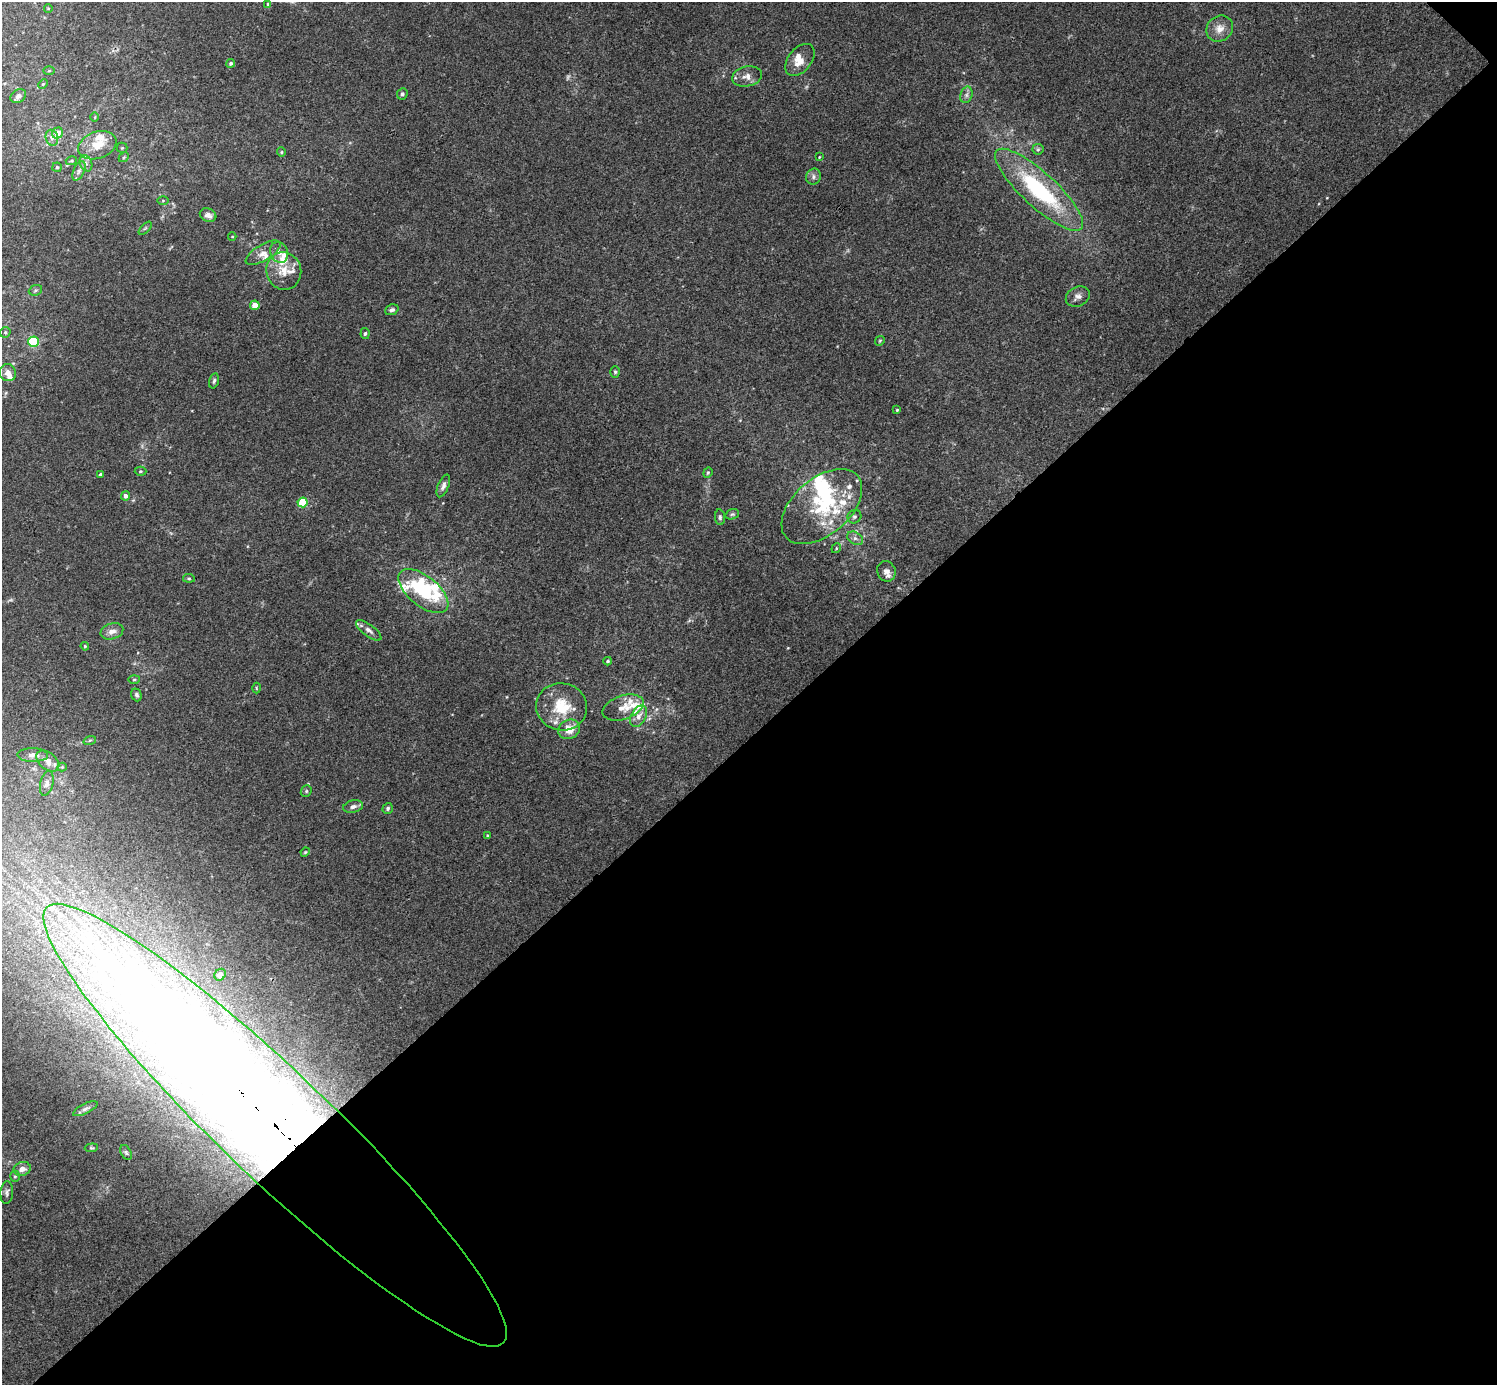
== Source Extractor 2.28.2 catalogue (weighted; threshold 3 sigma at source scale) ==
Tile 12 of 4 x 4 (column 4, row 3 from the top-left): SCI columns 4491-5985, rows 1683-3065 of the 5988 x 5988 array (HDU 1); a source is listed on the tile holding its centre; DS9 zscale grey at full resolution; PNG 1499 x 1387 px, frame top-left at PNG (2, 2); each listed source drawn as its Kron ellipse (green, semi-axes under 4 px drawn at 4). Shown black and unused: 47% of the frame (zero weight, under 3 of 4 exposures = <1% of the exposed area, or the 3 px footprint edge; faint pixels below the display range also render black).
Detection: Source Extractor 2.28.2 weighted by HDU 2 'WHT'; one run over the whole footprint, this tile lists its part. Background 0.0533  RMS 0.005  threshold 0.0225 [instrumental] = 3 sigma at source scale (4.5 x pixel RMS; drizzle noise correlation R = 1.50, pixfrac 1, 0.05/0.05 arcsec/px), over >= 5 px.
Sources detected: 119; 2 too faint to see at this stretch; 1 inside a brighter object's white glare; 1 long thin detection or spike segment (spike, bleed or trail) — neither listed nor drawn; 26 inside a brighter listed object's ellipse — not listed separately; the other 89 listed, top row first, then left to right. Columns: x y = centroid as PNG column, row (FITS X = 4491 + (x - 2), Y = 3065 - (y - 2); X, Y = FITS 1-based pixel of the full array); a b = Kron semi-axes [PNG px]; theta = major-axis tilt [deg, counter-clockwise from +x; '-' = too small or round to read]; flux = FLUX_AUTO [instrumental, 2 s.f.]
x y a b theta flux
268 4 3 2 - 0.4
48 8 4 3 - 0.36
1220 29 14 12 40 5
800 60 18 11 51 6.6
231 63 4 4 - 1
49 71 6 4 2 0.54
747 76 15 10 11 4
43 84 5 3 - 0.46
402 94 6 5 - 1.1
966 95 8 6 74 1.8
18 96 8 6 31 2.2
95 117 5 3 - 0.44
58 133 6 5 - 5.3
52 138 8 6 -76 1.9
97 145 20 13 20 10
122 148 5 5 - 0.71
1038 149 6 5 - 0.84
281 152 4 4 - 0.56
124 157 5 4 - 0.73
819 157 3 2 - 0.37
71 161 5 3 - 0.6
86 163 8 6 -67 2
57 167 4 4 - 0.65
79 171 10 5 65 1.9
813 177 8 7 - 1.6
1039 190 57 17 -43 56
163 200 5 3 - 0.52
208 215 8 6 -21 2.5
145 228 8 3 44 0.64
232 236 4 3 - 0.43
279 252 10 8 -61 3.2
263 253 20 8 30 4.3
284 271 19 17 -78 9.7
35 290 7 5 22 0.84
1078 296 12 9 27 2.8
255 305 5 4 - 5.7
392 310 7 5 21 1.4
5 332 5 5 - 0.76
365 334 5 4 - 0.75
880 341 5 4 - 0.59
33 342 5 5 - 31
615 372 6 5 - 0.79
8 373 9 8 - 3.3
214 381 8 4 76 1
897 410 4 3 - 0.46
140 471 6 4 2 0.82
708 473 5 4 - 0.64
101 474 4 3 - 0.86
443 486 12 5 68 1.9
125 496 4 4 - 2.1
303 502 5 4 - 23
822 507 47 28 41 37
732 514 7 5 19 0.89
720 517 8 5 -84 1.1
854 517 7 6 - 1.3
855 538 8 6 -29 1.8
836 548 5 4 - 0.65
886 571 10 9 - 2.8
189 578 6 4 -7 0.75
423 591 30 15 -39 30
369 630 15 6 -36 2.4
112 631 12 7 17 3.4
85 646 4 3 - 0.5
608 661 4 3 - 0.68
134 679 5 3 - 0.55
256 688 5 3 - 0.49
136 695 6 5 - 1.4
562 707 25 23 -13 19
623 707 21 12 18 6.5
639 716 11 7 62 3.2
569 729 11 9 30 7.4
90 740 6 4 18 0.73
33 755 15 7 -1 2.5
48 761 13 8 -39 4.3
62 767 4 4 - 0.5
47 783 12 6 77 2
306 791 6 5 - 0.78
353 807 10 6 13 2.1
388 808 5 5 - 0.98
488 835 4 3 - 0.54
305 852 5 4 - 0.53
220 975 6 5 - 2.6
85 1109 13 5 27 1.7
275 1125 316 54 -44 2000
91 1148 6 4 4 0.67
126 1152 8 5 -64 1.1
22 1169 9 7 20 3.5
15 1176 5 5 - 0.77
7 1193 11 6 86 1.6
Overlapping masked pixels (flux is a lower limit): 1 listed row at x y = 275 1125